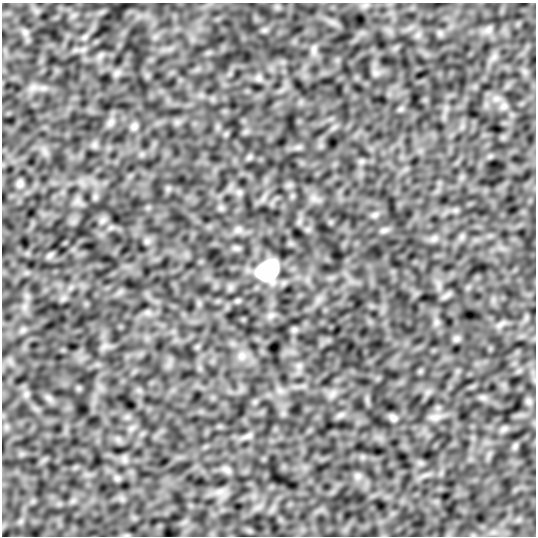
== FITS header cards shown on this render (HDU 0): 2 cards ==
NAXIS1  =                  534
NAXIS2  =                  534

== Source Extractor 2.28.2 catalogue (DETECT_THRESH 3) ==
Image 534 x 534 px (HDU 0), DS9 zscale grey, 1 PNG px = 1 image px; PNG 538 x 538 px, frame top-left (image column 1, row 534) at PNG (2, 3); no overlay
Background -3.62e-04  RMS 0.028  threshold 0.0836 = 3 sigma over >= 5 px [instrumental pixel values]
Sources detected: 28; all 28 listed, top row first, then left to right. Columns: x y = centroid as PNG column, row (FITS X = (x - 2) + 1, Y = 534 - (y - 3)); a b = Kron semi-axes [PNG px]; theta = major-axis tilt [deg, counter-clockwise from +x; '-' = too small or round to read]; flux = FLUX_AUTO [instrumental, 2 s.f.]
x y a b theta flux
489 29 10 6 45 7.5
25 32 8 6 -45 6.6
85 37 7 4 71 4.2
314 49 12 5 85 7
259 78 8 5 -90 5.2
504 106 10 8 51 8.2
111 122 10 6 49 8.2
134 126 10 8 54 7
20 184 10 8 -83 7.4
375 215 9 6 21 5.9
238 230 10 7 49 7.5
384 230 11 6 13 6.4
434 239 8 5 0 6.3
50 255 7 4 19 4.9
268 270 18 15 36 210
500 325 13 3 41 4.9
294 330 8 5 0 4.6
456 339 9 7 15 5.5
242 356 10 8 14 11
26 394 7 6 - 6.1
49 398 9 5 -45 6.9
435 417 14 7 6 11
393 418 11 8 -37 6.6
248 436 8 4 18 5.4
515 446 8 5 45 4.7
227 470 8 4 -19 5.9
358 476 7 7 - 6.6
117 478 7 5 -45 4.9